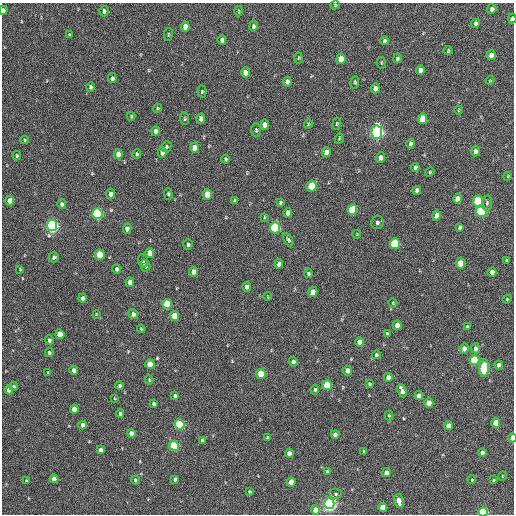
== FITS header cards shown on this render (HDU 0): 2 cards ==
NAXIS1  =                  512 / Axis length
NAXIS2  =                  512 / Axis length

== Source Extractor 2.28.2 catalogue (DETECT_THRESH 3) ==
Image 512 x 512 px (HDU 0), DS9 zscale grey, 1 PNG px = 1 image px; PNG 516 x 516 px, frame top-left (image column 1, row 512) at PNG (2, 3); each listed source drawn as its Kron ellipse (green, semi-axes under 4 px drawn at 4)
Background 219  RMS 15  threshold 43.6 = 3 sigma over >= 5 px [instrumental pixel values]
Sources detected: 175; all 175 listed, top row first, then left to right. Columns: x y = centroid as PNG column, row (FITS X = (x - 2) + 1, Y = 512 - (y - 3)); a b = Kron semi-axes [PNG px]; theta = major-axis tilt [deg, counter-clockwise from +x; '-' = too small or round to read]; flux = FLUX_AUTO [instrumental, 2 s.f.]
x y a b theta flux
335 5 4 3 - 880
492 9 5 4 - 3700
3 10 4 3 - 3200
104 11 5 5 - 3100
239 11 5 3 - 830
512 19 5 3 - 2300
475 23 4 4 - 2500
253 26 5 4 - 2300
185 27 5 4 - 11000
168 34 6 3 82 930
69 35 3 3 - 1300
222 40 5 4 - 3400
384 41 4 3 - 2100
448 50 5 3 - 970
491 55 5 4 - 8200
298 58 5 3 - 980
397 58 5 3 - 1900
341 59 5 4 - 14000
381 63 6 3 -82 950
420 70 5 4 - 5900
245 72 5 4 - 9500
112 78 5 4 - 2300
490 80 4 3 - 750
287 82 5 4 - 4300
355 82 6 4 84 1500
90 87 5 4 - 2100
375 88 5 4 - 5700
202 92 6 4 88 1300
157 108 5 4 - 1100
459 110 4 3 - 730
131 116 4 3 - 900
185 119 6 4 -86 1200
201 119 5 4 - 5600
422 119 5 4 - 23000
308 124 4 3 - 770
337 124 6 3 80 1100
265 125 5 4 - 8300
256 130 7 4 90 1600
156 131 4 4 - 4200
377 132 6 5 - 290000
339 138 5 3 - 940
25 140 4 4 - 1100
411 144 5 4 - 3300
166 147 5 5 - 1600
195 148 5 4 - 9600
475 151 5 4 - 3300
326 152 5 4 - 6500
162 153 5 4 - 4400
118 154 5 4 - 7700
137 154 5 3 - 1100
17 156 5 3 - 980
381 158 5 4 - 5000
226 159 4 3 - 1400
415 167 4 4 - 1800
430 172 5 4 - 1000
508 176 4 3 - 790
312 186 5 5 - 32000
417 190 4 4 - 3000
111 194 5 4 - 4400
168 194 6 3 -89 1400
207 194 5 4 - 19000
458 199 5 4 - 7700
10 201 5 4 - 10000
234 201 3 3 - 1700
478 201 5 5 - 59000
280 202 4 3 - 1500
487 203 7 5 87 1900
62 204 5 4 - 2500
352 210 5 5 - 49000
481 211 5 5 - 79000
288 213 5 4 - 5400
97 214 5 5 - 130000
437 215 5 4 - 7100
264 217 4 2 - 870
377 222 6 6 - 2500
52 226 5 5 - 220000
275 228 5 5 - 93000
460 228 4 3 - 1800
127 229 5 4 - 4500
357 234 4 2 - 620
288 240 7 4 -65 1800
188 244 5 4 - 2500
395 244 5 5 - 73000
150 253 5 4 - 11000
100 255 5 4 - 36000
54 257 5 5 - 2700
506 260 3 3 - 1300
143 261 7 4 -72 1700
461 263 5 4 - 19000
279 264 5 4 - 5300
145 266 6 5 - 2800
20 269 3 2 - 720
117 269 4 4 - 2600
194 272 5 4 - 6200
492 272 4 4 - 6700
308 274 4 4 - 1600
130 282 5 4 - 9200
247 287 5 4 - 4200
313 292 5 4 - 9600
267 296 4 2 - 630
83 298 4 4 - 4300
507 299 4 3 - 870
393 303 4 3 - 810
167 304 5 4 - 39000
96 314 4 3 - 760
133 314 5 5 - 3400
175 316 5 4 - 27000
397 325 5 4 - 9300
467 327 4 3 - 2100
141 329 4 3 - 980
60 334 5 4 - 18000
387 334 4 4 - 1600
49 340 5 4 - 2600
360 342 4 4 - 8900
464 348 5 4 - 6500
476 348 5 4 - 3900
49 353 4 4 - 1600
376 355 4 4 - 1600
474 360 5 5 - 53000
293 362 5 4 - 3500
150 364 5 4 - 19000
499 365 4 4 - 5800
484 368 9 5 85 59000
74 370 4 4 - 5800
348 371 5 4 - 6800
48 372 3 3 - 820
261 374 5 4 - 27000
388 377 4 4 - 6900
149 380 4 4 - 1100
369 384 3 3 - 1300
327 385 5 5 - 40000
14 386 5 4 - 1200
120 386 4 4 - 2300
9 390 4 4 - 7200
315 390 5 4 - 1800
402 391 7 4 -66 6900
175 395 4 3 - 1900
419 396 4 4 - 5100
114 398 4 2 - 720
429 403 4 4 - 11000
153 404 4 3 - 2100
74 409 4 4 - 11000
120 413 4 4 - 2400
389 416 5 4 - 1200
496 423 4 4 - 19000
180 424 5 5 - 80000
83 425 4 4 - 4100
448 426 4 4 - 8100
131 433 4 4 - 6000
335 434 4 4 - 3900
268 437 4 3 - 1600
512 438 4 2 - 14000
202 441 4 3 - 2300
174 446 5 5 - 60000
101 450 4 4 - 4900
364 451 3 3 - 1500
289 453 4 4 - 7600
482 453 4 4 - 5100
327 471 4 4 - 1200
387 473 4 4 - 8200
502 476 4 3 - 670
54 479 4 4 - 9900
175 479 4 4 - 2400
135 480 4 3 - 1700
472 480 4 3 - 1100
493 480 3 3 - 990
26 481 3 3 - 1100
291 482 4 4 - 12000
249 492 4 3 - 1200
335 494 6 5 - 2100
399 501 7 4 -78 13000
329 504 5 5 - 330000
383 507 4 4 - 17000
316 510 4 4 - 9600
483 512 5 4 - 74000
At the frame edge (FLAGS 8, measured only in part): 4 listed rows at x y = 3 10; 512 19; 512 438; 483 512